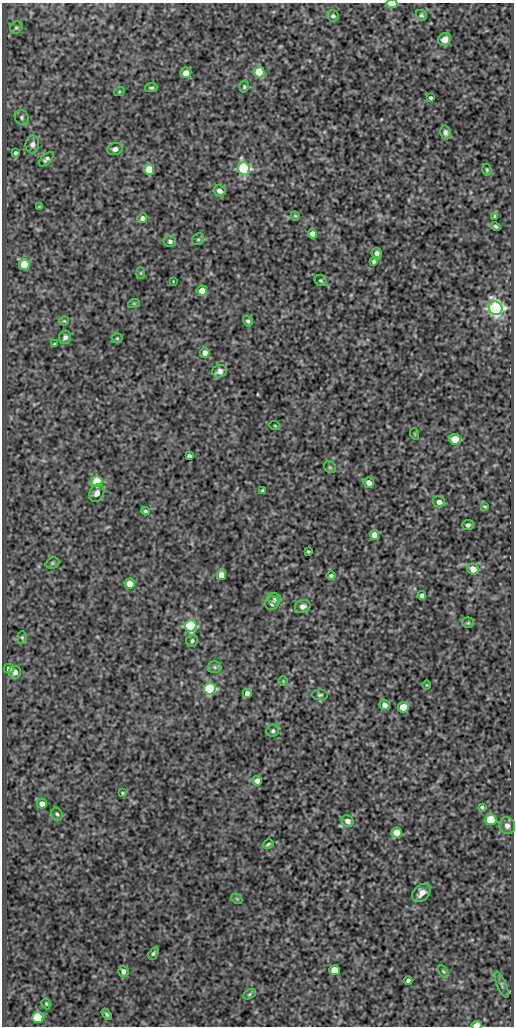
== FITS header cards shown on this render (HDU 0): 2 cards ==
NAXIS1  =                  512
NAXIS2  =                 1024

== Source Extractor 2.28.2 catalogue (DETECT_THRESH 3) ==
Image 512 x 1024 px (HDU 0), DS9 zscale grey, 1 PNG px = 1 image px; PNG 516 x 1028 px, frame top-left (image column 1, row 1024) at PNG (2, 3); each listed source drawn as its Kron ellipse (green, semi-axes under 4 px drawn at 4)
Background 77.9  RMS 0.54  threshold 1.63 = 3 sigma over >= 5 px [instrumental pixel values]
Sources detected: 107; all 107 listed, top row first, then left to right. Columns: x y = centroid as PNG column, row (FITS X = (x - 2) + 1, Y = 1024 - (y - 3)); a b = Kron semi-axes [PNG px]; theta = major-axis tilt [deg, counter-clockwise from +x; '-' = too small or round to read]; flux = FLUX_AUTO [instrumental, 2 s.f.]
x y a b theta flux
392 4 5 3 - 690
421 15 6 5 - 64
333 16 6 5 - 96
16 28 6 6 - 68
445 39 7 6 - 190
259 72 5 5 - 2200
186 73 5 5 - 300
244 87 6 4 77 57
151 88 6 4 6 65
119 92 5 3 - 34
430 98 3 3 - 56
22 117 7 6 - 87
446 133 7 5 -76 100
32 144 9 6 81 140
115 149 8 6 15 150
15 153 4 3 - 71
46 159 9 5 43 96
244 169 6 6 - 7000
149 170 5 5 - 1200
487 170 6 4 -75 50
219 191 6 5 - 190
39 207 4 4 - 36
295 216 5 4 - 41
495 216 4 3 - 54
142 218 5 4 - 120
496 226 5 3 - 63
312 234 5 4 - 230
198 239 6 5 - 76
170 241 6 5 - 92
377 253 5 5 - 130
374 261 4 3 - 73
24 265 5 5 - 1400
141 273 6 4 89 36
321 280 6 5 - 61
173 281 3 2 - 23
202 290 5 5 - 330
134 303 6 4 18 39
496 308 7 6 - 15000
64 321 5 4 - 43
248 321 6 4 -57 67
65 337 7 6 - 130
117 338 5 5 - 47
55 344 4 3 - 52
205 353 5 5 - 250
219 371 7 6 - 180
275 426 5 3 - 34
415 434 6 3 -71 34
455 439 5 5 - 960
189 456 4 4 - 94
330 467 6 5 - 60
97 482 5 5 - 2900
369 483 5 5 - 270
262 490 3 3 - 43
97 493 9 7 59 170
439 502 6 5 - 210
485 506 4 2 - 39
145 511 4 4 - 69
468 525 6 5 - 120
374 535 5 4 - 270
308 551 3 2 - 40
52 563 7 5 22 63
473 569 6 5 - 430
221 575 5 5 - 450
331 576 5 4 - 74
130 584 5 5 - 570
422 596 4 4 - 120
275 599 6 5 - 67
272 603 7 6 - 170
303 606 8 6 22 150
468 623 5 5 - 53
191 626 6 5 - 5100
22 637 6 5 - 58
192 641 6 5 - 79
215 667 7 6 - 76
9 669 5 5 - 200
15 672 6 6 - 230
283 681 5 5 - 42
427 685 4 3 - 27
210 689 6 5 - 6000
247 693 4 4 - 210
320 695 8 5 -2 74
384 705 5 5 - 240
403 707 5 5 - 860
273 731 6 6 - 82
257 781 5 4 - 220
122 793 3 3 - 40
42 804 5 5 - 260
482 807 4 3 - 73
57 814 7 5 -71 71
491 820 5 5 - 2000
348 821 6 5 - 200
507 826 8 7 - 170
397 833 5 5 - 680
268 844 6 3 31 60
421 893 10 7 44 270
237 899 6 4 -42 45
153 953 7 4 57 67
335 970 5 5 - 870
123 971 5 5 - 180
443 971 7 4 -59 48
408 981 4 4 - 91
502 985 14 4 -68 110
249 994 7 4 28 57
46 1004 5 4 - 48
107 1014 6 3 -58 68
38 1017 5 5 - 3500
476 1025 5 3 - 690
At the frame edge (FLAGS 8, measured only in part): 2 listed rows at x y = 392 4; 476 1025